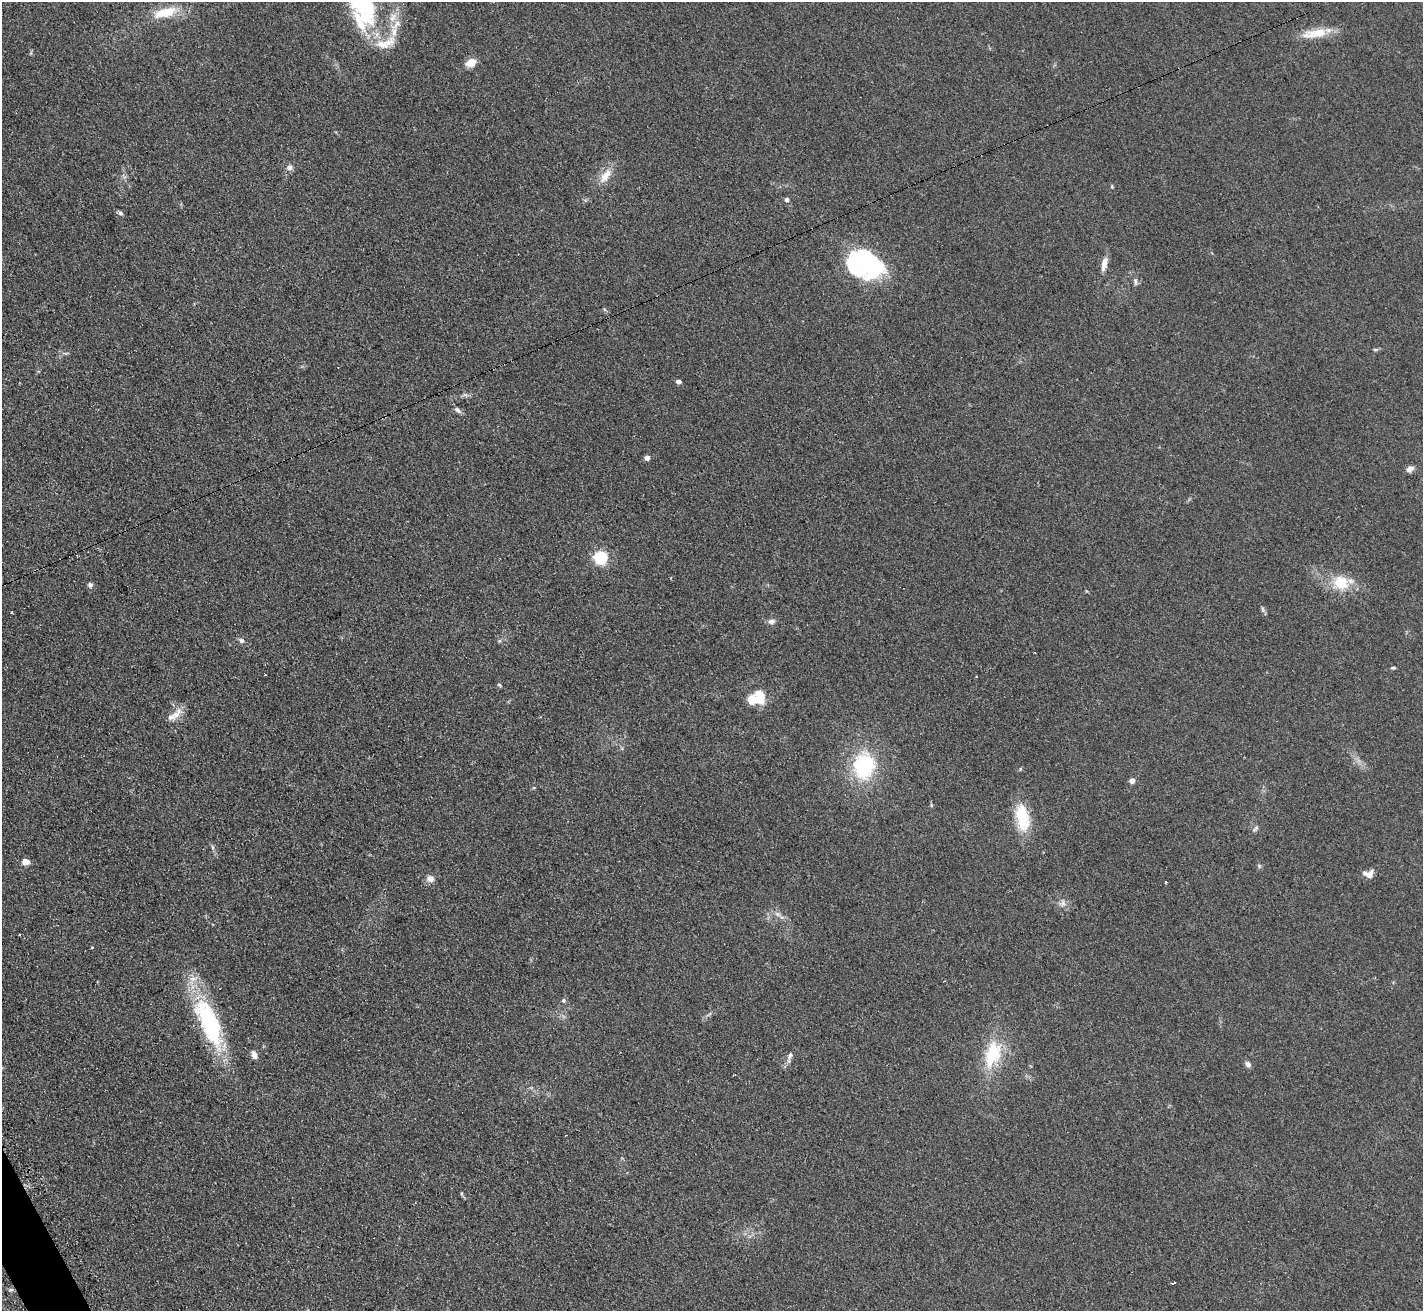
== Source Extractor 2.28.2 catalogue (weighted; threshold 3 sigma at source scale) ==
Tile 7 of 4 x 4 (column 3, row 2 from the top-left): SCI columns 2852-4272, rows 2774-4082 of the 5712 x 5686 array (HDU 1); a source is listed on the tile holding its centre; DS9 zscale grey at full resolution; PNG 1425 x 1313 px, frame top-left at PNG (2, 2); no overlay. Shown black and unused: <1% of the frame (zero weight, under 2 of 3 exposures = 2% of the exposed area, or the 3 px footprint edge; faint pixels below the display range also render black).
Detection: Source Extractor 2.28.2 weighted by HDU 2 'WHT'; one run over the whole footprint, this tile lists its part. Background 0.127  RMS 0.012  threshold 0.0528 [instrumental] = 3 sigma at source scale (4.5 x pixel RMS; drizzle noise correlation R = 1.50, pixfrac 1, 0.05/0.05 arcsec/px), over >= 5 px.
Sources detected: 60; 5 inside a brighter object's white glare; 4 cosmic-ray / hot-pixel residue — not listed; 2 inside a brighter listed object's ellipse — not listed separately; the other 49 listed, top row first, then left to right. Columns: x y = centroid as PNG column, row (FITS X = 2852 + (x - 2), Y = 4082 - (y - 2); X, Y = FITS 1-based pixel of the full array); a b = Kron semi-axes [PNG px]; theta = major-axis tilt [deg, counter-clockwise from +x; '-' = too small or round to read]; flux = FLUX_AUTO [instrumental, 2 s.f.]
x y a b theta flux
369 10 43 17 86 69
165 12 27 10 13 32
393 17 15 8 58 11
394 32 14 9 82 14
1315 33 35 11 9 25
383 44 22 11 -5 19
471 62 12 8 24 12
290 167 9 7 11 4.9
605 176 24 10 55 16
786 199 5 5 - 3.2
120 213 8 5 -29 2.5
862 263 42 19 -29 99
1104 263 19 7 75 9.4
1135 283 7 4 -89 2.4
1375 349 8 4 8 1.7
678 381 5 4 - 5
457 410 10 6 -36 3.7
647 458 4 4 - 8
1410 469 8 6 36 6.2
600 557 6 6 - 200
1341 583 23 20 1 33
90 585 7 6 - 3.1
1263 609 9 4 -81 2.3
772 621 9 7 14 4.6
241 641 7 6 - 3.2
499 641 6 4 70 1.5
1393 668 6 3 0 1.5
500 685 7 4 -28 1.5
760 697 17 13 -76 23
176 714 15 10 50 13
864 766 24 19 83 100
1132 781 4 4 - 10
931 805 5 5 - 1.4
1022 818 37 16 -80 41
213 847 6 4 -88 1.9
26 862 5 4 - 17
1369 874 12 8 3 8.5
430 879 10 9 - 6.2
1165 882 3 2 - 1.8
1062 903 10 8 33 5.3
777 914 9 6 -27 4.7
563 1000 6 5 - 1.9
710 1014 8 3 35 2.3
209 1022 64 22 -67 130
992 1054 35 18 73 57
254 1055 11 6 -71 5
790 1056 16 5 75 5
1248 1064 8 6 -45 4
1174 1283 4 2 - 1.6
Isophote crosses this tile's border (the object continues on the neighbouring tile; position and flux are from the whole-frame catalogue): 1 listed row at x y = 369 10